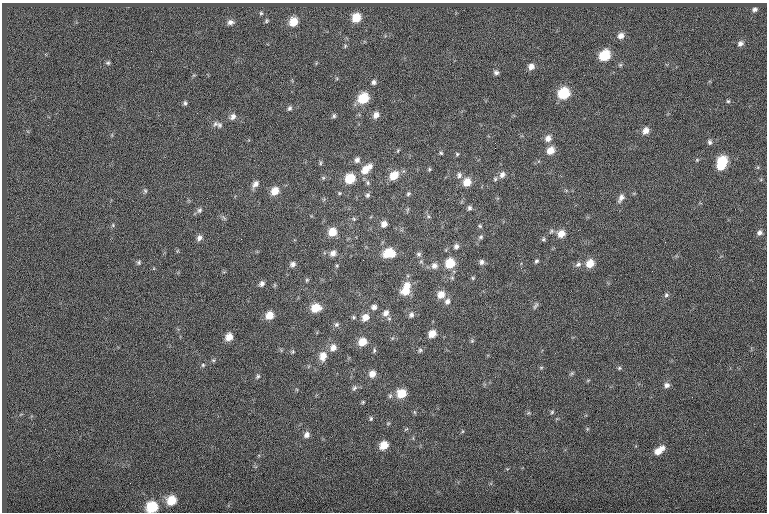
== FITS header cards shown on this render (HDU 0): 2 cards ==
NAXIS1  =                  765
NAXIS2  =                  510

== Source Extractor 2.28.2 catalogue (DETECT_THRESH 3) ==
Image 765 x 510 px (HDU 0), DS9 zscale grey, 1 PNG px = 1 image px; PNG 769 x 514 px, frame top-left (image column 1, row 510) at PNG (2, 3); no overlay
Background -0.0541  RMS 6.7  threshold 20.2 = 3 sigma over >= 5 px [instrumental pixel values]
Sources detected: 130; all 130 listed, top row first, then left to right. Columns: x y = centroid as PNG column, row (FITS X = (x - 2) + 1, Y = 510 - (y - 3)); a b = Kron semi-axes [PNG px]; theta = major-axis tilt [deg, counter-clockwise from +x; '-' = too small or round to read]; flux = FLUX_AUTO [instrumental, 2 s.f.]
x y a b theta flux
754 9 5 4 - 1100
261 13 5 5 - 630
356 18 8 8 - 8800
266 21 6 5 - 710
230 22 9 7 4 1800
293 22 8 8 - 7700
621 36 8 7 - 2300
740 44 6 5 - 1400
345 46 6 5 - 670
604 56 8 7 - 16000
108 63 6 5 - 710
531 67 7 7 - 2600
496 72 6 5 - 1300
374 82 6 5 - 1300
564 93 8 8 - 19000
363 98 9 8 - 15000
728 101 4 4 - 560
185 103 6 4 -78 910
289 108 7 5 70 1000
376 115 8 7 - 2700
334 116 6 5 - 860
233 117 9 7 52 1900
219 125 9 8 - 1700
646 131 8 7 - 3100
548 138 9 7 55 2700
710 142 6 5 - 1100
495 143 2 2 - 200
495 148 2 2 - 500
398 150 5 4 - 520
551 150 8 7 - 5200
441 153 4 4 - 580
457 154 4 4 - 560
357 160 8 6 64 1600
722 161 9 8 - 14000
320 163 8 4 -83 710
721 166 7 6 - 5400
370 167 7 6 - 1900
429 169 5 4 - 550
365 170 11 9 54 5400
459 175 9 8 - 1500
502 175 8 7 - 2100
394 176 10 8 46 6600
323 178 6 5 - 670
350 179 8 7 - 12000
495 179 6 5 - 740
467 182 8 7 - 5800
368 183 7 5 -89 920
255 184 9 6 53 2400
145 191 7 5 -69 750
275 191 8 7 - 5900
339 193 5 5 - 530
408 194 6 5 - 700
368 195 6 6 - 970
621 198 11 6 63 2200
469 208 6 5 - 1100
199 210 8 7 - 1300
428 216 5 4 - 640
224 218 8 4 -45 820
354 219 5 4 - 550
384 224 7 6 - 2500
113 225 5 4 - 570
480 226 5 5 - 640
551 231 7 5 24 910
332 232 8 7 - 6500
759 233 6 6 - 1700
561 234 8 7 - 4900
481 237 6 5 - 890
199 238 7 6 - 1800
543 239 6 5 - 720
456 246 6 6 - 1400
333 253 8 6 55 2200
389 253 10 8 10 12000
419 254 7 6 - 1100
536 261 6 4 59 790
139 262 6 5 - 770
481 262 7 6 - 1500
450 263 9 8 - 11000
590 263 8 7 - 6300
293 264 7 6 - 1600
578 264 8 7 - 1500
434 266 8 8 - 2300
473 278 5 4 - 550
307 280 6 5 - 600
262 284 6 5 - 1500
407 285 9 9 - 4100
406 291 10 9 - 6400
441 294 9 8 - 4500
666 295 6 6 - 940
447 301 8 7 - 2000
535 306 11 4 54 980
374 307 7 6 - 1700
316 308 9 7 17 8000
386 313 9 8 - 2700
269 315 8 7 - 5700
411 315 8 7 - 1500
354 317 6 4 -21 690
365 317 8 7 - 4000
336 325 8 6 43 1100
432 334 7 6 - 4800
229 337 8 7 - 4300
472 341 5 5 - 650
362 342 8 7 - 6400
333 348 9 8 - 3200
374 350 7 4 84 720
420 350 7 5 73 830
293 352 6 5 - 690
323 356 11 8 80 4900
213 360 6 4 -41 590
203 365 5 5 - 640
541 367 6 4 1 520
619 368 5 5 - 670
572 373 7 4 32 680
372 374 8 7 - 3300
258 376 6 5 - 790
667 385 7 6 - 1700
354 388 8 5 60 1100
402 393 8 8 - 9000
390 396 7 5 69 910
363 402 5 4 - 540
414 412 6 4 -88 570
552 412 6 4 48 590
528 413 6 4 18 570
371 419 6 4 89 700
587 429 6 4 72 500
307 435 8 6 53 2100
384 445 8 7 - 6500
662 448 7 6 - 1400
658 451 10 7 30 4300
172 500 8 8 - 9300
152 507 8 8 - 19000
At the frame edge (FLAGS 8, measured only in part): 1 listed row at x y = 152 507